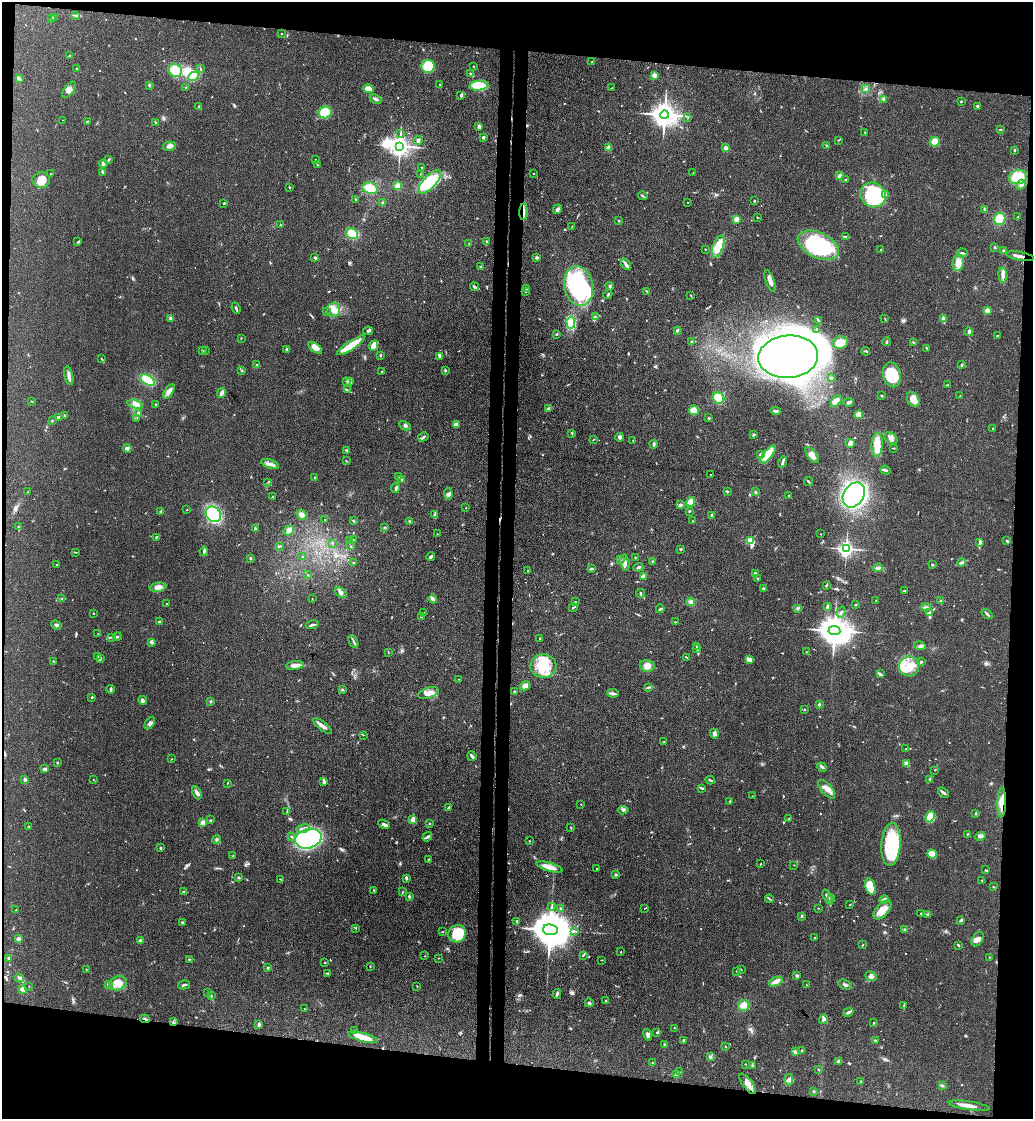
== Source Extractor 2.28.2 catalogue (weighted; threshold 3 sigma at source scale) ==
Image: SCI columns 269-4391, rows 7-4472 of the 4553 x 4479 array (HDU 1 of 3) = the unmasked area's bounding box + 8 px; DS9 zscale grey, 4 x 4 block average (1 PNG px = mean of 4 x 4 image px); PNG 1035 x 1121 px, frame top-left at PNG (2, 2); each listed source drawn as its Kron ellipse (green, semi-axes under 4 px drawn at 4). Shown black and unused: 14% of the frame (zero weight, under 3 of 4 exposures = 5% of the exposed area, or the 3 px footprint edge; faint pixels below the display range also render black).
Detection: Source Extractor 2.28.2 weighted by HDU 2 'WHT'. Background 0.14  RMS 0.0073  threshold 0.0327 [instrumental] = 3 sigma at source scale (4.5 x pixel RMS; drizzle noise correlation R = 1.50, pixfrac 1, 0.05/0.05 arcsec/px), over >= 5 px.
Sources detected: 683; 2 too faint to see at this stretch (4 x 4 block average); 8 inside a brighter object's white glare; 7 cosmic-ray / hot-pixel residue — neither listed nor drawn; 8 coinciding with a brighter row at this scale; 27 inside a brighter listed object's ellipse — not listed separately; of the other 631, all 500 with FLUX_AUTO >= 1.65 (the completeness limit of this list) listed and drawn (131 fainter detections not listed), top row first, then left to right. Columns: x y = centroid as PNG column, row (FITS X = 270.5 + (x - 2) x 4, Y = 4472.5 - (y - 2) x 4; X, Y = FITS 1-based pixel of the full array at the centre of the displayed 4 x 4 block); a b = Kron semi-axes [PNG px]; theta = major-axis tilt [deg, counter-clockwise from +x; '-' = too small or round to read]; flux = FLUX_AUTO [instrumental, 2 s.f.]
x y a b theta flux
76 15 4 2 - 4.7
54 17 2 2 - 20
51 19 3 2 - 2.2
281 34 2 2 - 2.5
69 56 3 2 - 4.1
592 62 2 2 - 2.7
428 66 6 6 - 110
473 66 3 2 - 2.4
77 68 2 2 - 1.7
201 69 3 2 - 3
175 70 7 6 - 67
470 74 3 2 - 5.7
654 75 2 2 - 84
194 76 6 4 25 85
19 78 3 3 - 7.2
440 84 2 2 - 3
149 85 2 2 - 2.9
479 86 10 5 6 110
186 88 2 2 - 1.9
611 88 2 2 - 2
368 89 5 3 - 32
866 89 2 2 - 3.7
69 90 9 4 54 22
461 96 2 2 - 8
375 99 6 3 -26 11
884 99 4 3 - 12
961 101 3 2 - 2.3
977 106 3 2 - 9.1
199 107 3 2 - 6.3
325 112 6 6 - 80
664 115 4 4 - 5600
688 118 3 2 - 1.7
62 120 2 2 - 1.9
87 122 3 2 - 3.4
155 122 3 2 - 3.5
479 126 4 3 - 14
1000 130 3 2 - 3.4
865 132 3 2 - 3.2
401 133 2 2 - 1.8
483 137 2 2 - 31
418 140 4 3 - 11
838 140 2 2 - 1.8
935 142 5 5 - 43
827 145 3 2 - 4.9
169 146 7 3 12 13
400 146 3 3 - 3000
608 148 4 3 - 20
726 148 4 3 - 9.5
1015 150 3 2 - 4.4
109 160 3 2 - 3.6
315 160 2 2 - 1.9
103 163 4 3 - 9.1
317 164 3 2 - 3.1
422 168 2 2 - 8.1
103 172 3 2 - 11
693 172 2 2 - 1.8
533 173 2 2 - 3.8
51 174 2 2 - 1.9
420 174 2 2 - 1.9
839 176 3 3 - 6.5
1018 177 9 7 13 110
41 180 8 8 - 48
846 180 3 2 - 7.1
429 182 15 6 47 200
1021 184 5 4 - 17
398 186 4 3 - 28
290 187 2 2 - 2
370 188 8 6 -19 77
873 195 13 12 - 360
886 195 3 3 - 7.2
643 196 5 2 - 5.6
355 199 3 2 - 2.5
754 201 2 2 - 9.4
688 202 2 2 - 3.5
224 203 2 2 - 5.9
383 203 3 3 - 7.9
557 209 5 3 - 12
984 209 3 2 - 3.4
524 212 8 2 89 10
757 217 2 2 - 2.5
1018 217 2 2 - 2.2
737 219 3 3 - 22
1000 219 6 5 - 67
619 221 2 2 - 3.1
280 225 2 2 - 2.6
572 226 2 2 - 1.8
352 234 6 5 - 74
845 236 3 2 - 3.2
78 242 3 2 - 3.5
487 242 3 2 - 4.7
469 243 2 2 - 1.7
818 245 22 12 -25 350
718 246 11 5 70 97
995 247 2 2 - 3.1
705 249 2 2 - 2.8
881 250 2 2 - 3.8
1003 250 3 2 - 3.6
962 253 6 2 -5 5.7
1020 256 14 2 -10 23
537 257 3 2 - 5.3
315 258 3 2 - 5.4
958 263 8 5 81 38
626 264 6 3 -53 15
481 267 2 2 - 9.8
1003 275 7 3 -84 16
770 281 11 3 -70 24
579 286 20 14 -79 420
610 286 4 2 - 7.2
475 287 4 2 - 8.8
527 288 3 2 - 15
526 291 3 2 - 3.8
647 291 3 2 - 3.2
608 294 5 2 - 5.9
690 295 3 2 - 2.3
236 308 6 2 -69 8.1
334 310 7 6 - 33
987 310 2 2 - 84
326 312 2 2 - 1.9
595 316 3 2 - 4
171 318 3 2 - 17
885 318 2 2 - 1.9
943 319 3 3 - 16
818 320 3 2 - 4
571 323 6 4 -87 130
817 330 2 2 - 2.8
368 331 5 2 - 8.2
677 331 3 2 - 6.2
969 332 4 2 - 6.5
557 334 3 2 - 3.4
997 336 3 2 - 2.8
241 338 2 2 - 2
692 342 2 2 - 33
840 342 8 6 10 46
886 342 4 2 - 6.3
913 342 2 2 - 2.6
351 345 16 3 34 130
374 346 5 4 - 17
315 348 8 4 -36 30
927 348 3 2 - 2.6
287 349 4 3 - 7.5
205 350 2 2 - 2
202 351 2 2 - 2.6
866 351 4 2 - 4.7
380 355 3 2 - 4
440 356 4 2 - 17
788 357 30 21 4 2900
101 359 3 2 - 2.9
256 365 3 2 - 3.5
962 365 3 2 - 4.5
445 370 4 2 - 4.5
242 371 2 2 - 3.2
382 372 2 2 - 2.7
892 375 12 9 -75 160
69 376 9 3 -79 22
831 378 3 2 - 6.7
148 380 8 4 -29 130
346 382 2 2 - 3
349 382 2 2 - 2.5
947 385 3 2 - 3.6
347 390 3 2 - 4.6
169 391 8 4 57 21
222 393 5 2 - 16
882 396 3 2 - 3.5
960 396 2 2 - 1.7
719 398 6 5 - 160
913 399 8 5 -60 50
32 401 2 2 - 2.1
836 401 7 4 43 24
849 402 5 3 - 11
135 404 8 3 -14 15
156 405 2 2 - 7.1
548 408 3 2 - 4.8
694 410 5 4 - 47
776 411 5 2 - 9
138 413 3 2 - 5.5
859 415 4 3 - 35
64 416 4 2 - 4.4
58 417 3 2 - 11
137 418 2 2 - 1.7
709 418 2 2 - 4.3
52 421 2 2 - 3.3
456 424 2 2 - 43
405 426 6 2 -29 6.1
993 428 2 2 - 3.5
572 433 3 2 - 2.9
753 435 3 2 - 6.3
423 437 5 2 - 7.1
620 437 4 4 - 10
891 438 7 5 -34 21
594 439 3 2 - 2
633 440 2 2 - 2.3
850 443 4 3 - 16
654 444 4 2 - 7.8
877 445 12 5 87 70
127 448 4 3 - 14
894 448 2 2 - 2.7
347 450 2 2 - 5.2
760 454 3 2 - 3
768 455 11 4 50 84
812 455 9 4 -53 25
346 461 3 2 - 2.4
783 462 5 2 - 7.7
270 464 9 3 -19 18
885 470 5 2 - 8.1
711 474 2 2 - 2.3
398 477 2 2 - 2
314 478 3 2 - 2.7
401 480 2 2 - 3.4
268 482 3 2 - 2.2
808 482 4 2 - 4.9
396 488 5 3 - 8.2
727 491 2 2 - 5.5
28 492 2 2 - 1.7
755 492 3 2 - 6.2
448 494 6 2 -83 8.5
854 495 13 10 55 1000
789 496 2 2 - 2.5
272 497 2 2 - 2.9
691 502 5 4 - 28
680 505 3 3 - 7.2
466 508 2 2 - 1.8
187 510 2 2 - 2.7
160 511 3 2 - 2.8
689 511 2 2 - 4.3
213 514 8 7 - 260
302 515 5 4 - 19
435 515 4 3 - 6.4
712 515 3 3 - 6.3
325 520 2 2 - 3.2
353 520 3 2 - 4.6
410 521 2 2 - 3
692 521 2 2 - 2.1
18 527 2 2 - 2.7
384 528 3 2 - 3.1
255 529 3 2 - 4.5
289 530 5 4 - 28
437 534 2 2 - 1.7
821 534 2 2 - 1.7
156 537 4 2 - 3.9
350 540 2 2 - 3.3
353 540 2 2 - 3.5
750 541 4 2 - 210
1007 541 2 2 - 7.3
332 543 2 2 - 2.1
980 543 4 2 - 9.5
279 546 2 2 - 2.3
351 546 2 2 - 2.6
681 549 3 3 - 4.2
846 549 2 2 - 1800
204 551 5 2 - 11
76 552 2 2 - 1.7
302 557 3 2 - 2.9
430 557 4 2 - 9.9
250 558 2 2 - 20
635 558 2 2 - 3.8
620 560 4 2 - 5.7
653 561 3 2 - 2.4
353 562 2 2 - 4.2
625 563 8 3 -81 13
962 563 4 2 - 7.5
932 564 3 2 - 2.7
57 565 3 2 - 4.2
638 567 5 2 - 6.8
878 568 5 3 - 13
591 569 3 2 - 3.5
528 571 2 2 - 2
755 574 3 2 - 7.6
308 575 2 2 - 2.4
643 576 3 3 - 11
758 578 2 2 - 2.1
826 585 4 2 - 3.9
158 587 8 4 9 21
763 588 2 2 - 5.5
904 591 3 2 - 5.1
341 592 7 4 -38 15
641 593 4 2 - 4.8
62 599 2 2 - 2.8
312 599 2 2 - 1.8
433 599 4 3 - 9.6
876 600 2 2 - 1.9
940 601 2 2 - 4
575 602 2 2 - 2.6
691 602 4 3 - 15
167 604 3 2 - 3.8
855 605 2 2 - 2.4
827 607 4 2 - 6.9
926 607 5 3 - 8.6
573 608 4 2 - 4.2
798 608 3 2 - 8.8
660 609 4 2 - 5.8
841 612 6 2 58 6.8
930 612 3 2 - 5.2
94 613 2 2 - 2
423 613 2 2 - 2.1
987 614 6 2 -38 7.5
421 617 2 2 - 2.1
159 622 3 2 - 3.4
675 622 2 2 - 2.6
56 625 5 2 - 8.1
312 625 6 2 16 9.6
834 631 6 4 -5 11000
98 634 2 2 - 1.8
112 637 3 2 - 3.6
117 637 4 2 - 5.6
540 638 2 2 - 3.6
151 642 3 3 - 9.1
353 642 7 2 -64 8.2
696 646 2 2 - 2.2
920 646 6 3 -7 9.9
697 649 3 2 - 4.4
388 652 2 2 - 1.7
806 652 3 2 - 3.2
97 656 2 2 - 2.7
686 657 4 2 - 3.3
100 658 4 3 - 8.8
750 660 3 2 - 5.6
53 661 2 2 - 2.7
921 662 2 2 - 4.9
295 665 9 3 8 27
543 666 13 12 - 110
647 666 7 6 - 30
909 666 10 10 - 74
880 674 2 2 - 2.9
459 679 2 2 - 1.7
525 686 5 3 - 24
649 687 2 2 - 3.7
111 689 4 3 - 6.8
342 690 3 2 - 4.5
515 691 3 2 - 6.8
428 693 10 5 19 36
613 693 6 2 -8 11
92 697 2 2 - 8.4
142 700 4 3 - 8.9
210 701 2 2 - 21
819 704 3 2 - 5.8
805 709 3 2 - 2.6
150 723 7 3 58 12
322 726 12 3 -39 21
714 734 5 2 - 8.8
363 735 2 2 - 2
664 742 3 2 - 4.2
906 749 2 2 - 1.8
472 756 5 2 - 12
172 759 2 2 - 2
57 763 2 2 - 10
906 764 4 3 - 16
822 767 5 2 - 8.4
45 769 3 2 - 12
935 770 2 2 - 2.1
930 779 3 3 - 4.9
25 780 3 3 - 6.8
93 780 2 2 - 1.7
710 780 5 2 - 5
324 782 4 2 - 13
228 783 3 2 - 2.1
701 788 3 2 - 4.6
827 789 11 5 -49 33
943 792 6 2 -36 8.9
197 793 7 3 -63 15
752 796 2 2 - 1.8
730 801 2 2 - 2.1
1002 803 15 3 88 42
581 804 2 2 - 2.1
448 807 3 2 - 4.9
623 810 5 3 - 7.3
287 812 3 2 - 3.9
976 813 3 2 - 3.8
930 817 5 4 - 89
789 819 2 2 - 2.5
211 820 2 2 - 2.3
413 820 2 2 - 120
202 823 2 2 - 81
429 823 2 2 - 2
384 824 6 3 -24 10
28 826 2 2 - 2
303 828 7 3 15 15
571 828 3 2 - 2.7
967 834 2 2 - 2.9
291 836 2 2 - 3.1
980 836 5 3 - 10
427 837 5 3 - 9.7
308 839 13 9 16 680
216 840 4 2 - 6.2
530 841 2 2 - 2
891 844 21 9 86 320
160 848 2 2 - 16
932 854 5 4 - 55
233 856 2 2 - 1.8
428 859 3 2 - 2.3
760 864 3 2 - 2.2
794 865 2 2 - 1.9
549 867 14 4 -16 45
596 869 2 2 - 1.9
985 870 2 2 - 2
616 875 2 2 - 5.1
238 878 3 2 - 3.4
280 879 4 2 - 2.4
406 879 2 2 - 6.9
982 880 2 2 - 2.9
870 886 8 5 -72 90
993 887 2 2 - 2.5
374 890 2 2 - 2.6
184 891 3 2 - 4.3
403 891 4 2 - 2.9
409 897 4 2 - 4
828 897 8 3 -64 16
769 899 4 2 - 4.5
832 899 2 2 - 2.7
884 899 4 3 - 11
850 904 2 2 - 2.1
552 906 2 2 - 1.7
645 908 2 2 - 1.7
818 908 2 2 - 2.2
561 909 2 2 - 1.9
16 910 2 2 - 2.6
882 910 12 6 47 45
921 913 2 2 - 3.5
927 915 2 2 - 2.7
802 916 2 2 - 2.3
961 920 3 2 - 9.7
517 921 3 2 - 4.4
182 922 2 2 - 8.1
356 928 2 2 - 1.8
550 930 7 5 -8 18000
905 930 3 3 - 7.2
575 931 3 2 - 2.7
443 932 2 2 - 2.2
457 934 9 8 - 130
815 937 2 2 - 3.1
18 939 3 3 - 12
977 939 8 5 57 19
140 941 2 2 - 45
862 945 2 2 - 2.9
958 945 2 2 - 8.6
621 952 2 2 - 2.3
583 955 2 2 - 2.4
425 956 2 2 - 1.8
989 957 2 2 - 1.7
9 958 2 2 - 3.8
439 958 2 2 - 1.9
189 959 2 2 - 5
602 960 3 2 - 2.1
324 962 2 2 - 2.5
370 966 2 2 - 3.1
268 968 3 2 - 4.5
741 969 2 2 - 1.7
86 970 2 2 - 2.1
737 971 2 2 - 2.6
327 973 3 2 - 2.8
797 975 2 2 - 8.4
871 976 6 4 -24 14
19 978 4 2 - 7.4
776 982 7 3 23 24
118 983 9 7 23 38
108 984 3 3 - 6.1
184 985 6 2 15 8.6
807 985 2 2 - 2.5
845 985 7 2 -23 10
417 986 2 2 - 2
29 987 2 2 - 2
22 989 4 3 - 9.9
208 992 2 2 - 2.5
557 994 5 2 - 11
211 996 2 2 - 3.1
606 1001 3 3 - 7.6
589 1003 4 3 - 7.6
744 1005 6 5 - 35
904 1005 3 2 - 3.8
304 1009 2 2 - 1.9
848 1012 5 2 - 9.6
145 1019 5 2 - 7.9
824 1019 5 3 - 13
173 1021 2 2 - 2.7
874 1023 2 2 - 2
259 1025 2 2 - 46
675 1028 4 2 - 2.4
355 1030 2 2 - 1.9
657 1032 3 2 - 4.6
648 1035 6 3 -73 16
363 1037 15 4 -16 67
683 1040 3 3 - 4.3
875 1040 2 2 - 4.2
664 1044 3 2 - 3.8
725 1047 2 2 - 2
802 1051 3 2 - 5.8
795 1052 4 3 - 11
710 1057 3 2 - 9.6
839 1061 4 2 - 6.1
653 1063 2 2 - 2.1
745 1064 2 2 - 2.2
752 1065 3 2 - 4.1
818 1069 3 2 - 2.9
679 1072 2 2 - 2.4
676 1075 2 2 - 76
789 1080 5 3 - 10
860 1081 2 2 - 1.8
748 1084 12 5 -53 30
942 1085 2 2 - 2.7
813 1091 2 2 - 3.1
969 1106 21 3 -9 34
Overlapping masked pixels (flux is a lower limit): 4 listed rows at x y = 524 212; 1020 256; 1002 803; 145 1019
Diffuse or blended objects may show on this block-average render without a row.